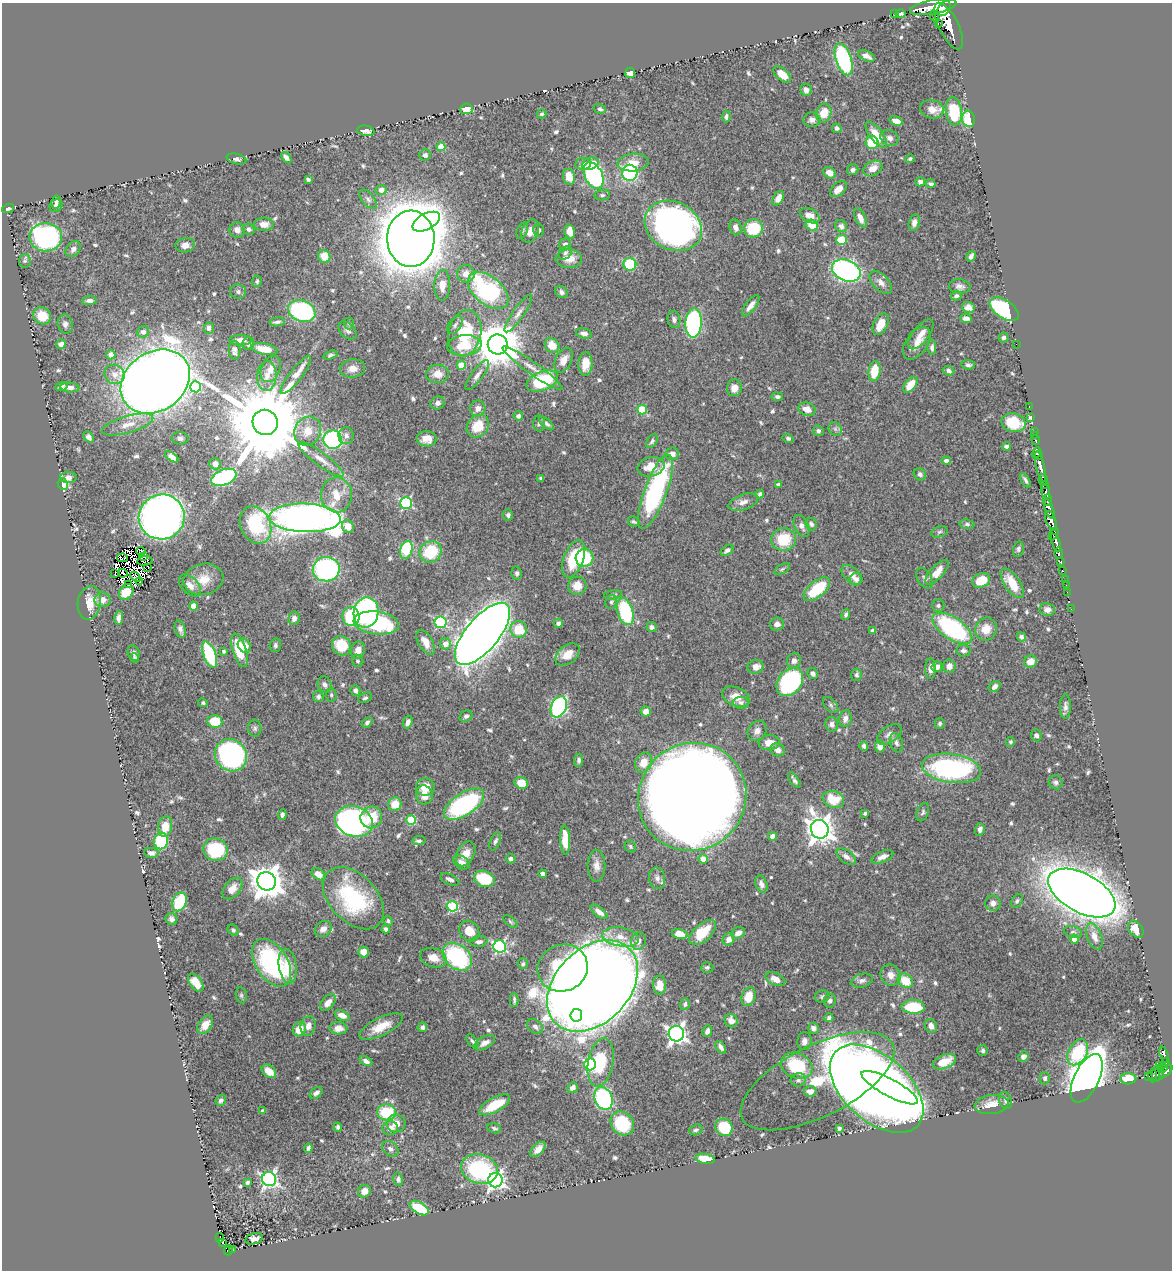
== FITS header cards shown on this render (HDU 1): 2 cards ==
NAXIS1  =                 1170
NAXIS2  =                 1268

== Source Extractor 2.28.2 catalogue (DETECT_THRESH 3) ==
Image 1170 x 1268 px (HDU 1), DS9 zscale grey, 1 PNG px = 1 image px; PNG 1174 x 1272 px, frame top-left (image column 1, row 1268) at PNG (2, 3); each listed source drawn as its Kron ellipse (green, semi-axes under 4 px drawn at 4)
Background 0.378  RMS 0.014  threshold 0.0427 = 3 sigma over >= 5 px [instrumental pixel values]
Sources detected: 662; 14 with non-positive FLUX_AUTO (blend fragments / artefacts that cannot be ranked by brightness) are neither listed nor drawn; of the other 648, the 500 brightest by FLUX_AUTO listed and drawn (148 fainter detections omitted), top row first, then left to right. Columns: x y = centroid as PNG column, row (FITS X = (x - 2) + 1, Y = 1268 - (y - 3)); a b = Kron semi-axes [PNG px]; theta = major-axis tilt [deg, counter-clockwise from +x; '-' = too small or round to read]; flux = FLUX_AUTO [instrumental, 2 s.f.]
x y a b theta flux
933 7 23 7 10 1900
944 8 8 5 55 620
895 14 2 2 - 5
900 14 5 4 - 3.1
934 16 6 3 -58 100
938 23 3 2 - 59
949 26 25 9 -63 2400
866 56 9 5 -24 4.6
843 59 17 8 -72 100
630 73 5 5 - 9.2
782 75 10 5 -39 15
806 90 6 5 - 5
466 109 6 5 - 13
600 109 6 4 -18 2.2
932 109 12 9 -13 10
954 111 14 8 -83 48
824 113 10 7 70 17
542 114 5 4 - 1.9
726 117 6 3 83 2.3
969 119 8 6 -79 40
812 120 8 7 - 4.2
896 121 7 4 -18 7.3
837 128 5 4 - 2.6
366 131 9 5 -10 4.6
876 135 16 6 -52 16
889 138 9 7 -25 4.5
872 143 6 6 - 40
441 147 4 4 - 18
425 155 6 5 - 3.2
286 158 6 4 -55 4.2
236 159 10 5 -13 3.1
910 159 4 4 - 1.8
633 162 16 9 3 13
583 164 8 6 7 6
590 164 9 5 22 12
873 168 10 7 26 9
853 170 5 5 - 3
630 173 8 7 - 99
830 173 7 5 -37 7.8
594 175 14 8 -65 180
569 177 8 6 -73 12
308 179 4 3 - 1.9
920 182 5 4 - 3
931 184 5 3 - 2.4
838 189 10 6 44 8
381 190 5 5 - 6.4
602 195 8 5 9 2.2
778 198 8 5 57 7.4
368 199 11 6 -49 3.5
56 202 6 4 77 2.6
56 206 7 6 - 3.5
8 209 6 3 15 2.6
810 216 10 7 -28 9.3
860 218 10 5 -65 7.1
426 222 15 8 27 470
914 223 8 5 75 4.3
264 224 10 7 1 7.9
812 225 6 5 - 17
673 226 30 24 -27 490
841 226 6 5 - 4
736 227 8 6 -74 5.2
754 228 9 9 - 51
249 229 6 5 - 2.5
237 230 8 7 - 5.7
539 230 6 5 - 2.4
522 231 8 5 62 1.9
530 231 12 8 68 8.6
570 232 7 5 -79 9.9
46 237 16 14 -2 250
411 239 28 24 -88 3500
842 240 5 5 - 36
565 244 6 5 - 3.3
185 245 10 7 9 6.5
73 249 9 6 48 4
565 253 7 5 46 2.4
324 256 7 6 - 13
971 256 5 4 - 3.2
569 259 13 9 -1 11
25 261 6 6 - 1.9
630 264 6 6 - 58
846 271 15 10 -24 230
466 274 9 9 - 7.8
257 281 6 5 - 1.9
881 282 14 8 -47 6.4
442 285 15 8 88 11
960 286 11 7 -7 4.5
488 290 23 14 -39 120
238 292 8 7 - 2.9
561 292 6 5 - 3.1
956 296 5 4 - 2.2
89 300 7 5 3 3.7
751 306 12 5 53 6.5
968 307 6 5 - 6
1004 309 16 9 -33 100
302 311 14 10 -21 120
518 313 22 5 55 6.2
42 316 9 8 - 17
966 319 6 4 -4 4.3
674 320 8 6 -79 3.5
277 322 8 4 7 2.7
349 323 6 5 - 1.9
693 323 14 8 88 190
65 324 10 7 -78 4
881 324 12 7 63 14
455 325 10 6 55 3
209 328 6 5 - 3.8
348 330 11 7 -42 4.1
143 332 6 5 - 4.4
465 333 23 16 78 49
584 333 8 5 -14 4.5
921 334 18 8 52 9
1004 338 5 5 - 2.4
240 340 11 5 0 7.1
917 343 18 10 55 11
61 344 5 4 - 4
248 344 6 5 - 2.8
1016 344 2 2 - 11
464 345 17 10 5 27
498 345 10 10 - 4500
552 346 8 6 -39 13
932 348 7 4 90 3.5
264 349 13 5 -11 18
234 350 9 6 -88 4.6
111 354 5 4 - 6.3
330 355 7 4 18 2.2
564 360 13 8 62 9.4
585 364 12 7 88 13
461 365 4 4 - 17
968 365 7 4 -8 2.5
532 368 36 6 -35 11
271 369 14 9 65 9.5
352 369 13 9 9 8.4
874 371 10 6 81 26
948 371 6 4 -25 2.9
115 374 10 9 - 7.7
437 374 11 9 3 10
296 375 23 6 52 11
477 375 18 5 53 5.1
267 376 15 9 87 9.3
155 381 37 29 35 2100
542 381 16 9 21 70
910 385 9 5 52 17
61 387 6 3 18 2.9
70 387 9 5 -4 4.4
196 387 5 5 - 63
734 388 8 7 - 8.3
777 397 6 4 -7 2.2
438 403 7 6 - 3.3
1029 407 3 2 - 14
478 408 8 7 - 5.8
807 409 9 6 -18 9.6
642 410 5 4 - 41
518 416 5 4 - 2.9
1031 418 3 3 - 7.6
265 422 13 12 - 20000
539 423 8 6 -86 2.3
546 423 9 4 -41 2.9
1013 423 12 9 -14 40
128 424 26 8 16 14
478 426 12 10 45 25
835 429 7 6 - 2.7
308 431 15 13 60 15
818 431 5 5 - 2.7
1034 431 2 2 - 11
1034 435 2 2 - 7
346 436 8 7 - 4.5
89 437 6 4 -50 3.7
180 438 8 6 -1 3.1
788 438 5 4 - 2
427 439 10 7 -2 8.6
333 440 9 9 - 160
1036 440 5 3 - 29
652 441 7 5 56 2.2
1007 446 4 3 - 2.8
1037 453 5 4 - 340
672 454 7 6 - 6.8
1039 455 3 3 - 180
172 457 8 4 -37 6.3
321 459 27 6 -36 10
946 461 4 4 - 3.1
215 464 5 5 - 5.9
1040 466 16 4 -76 760
651 467 13 9 13 15
920 474 6 5 - 3.2
68 477 8 5 2 5.5
224 477 13 7 22 120
541 478 4 3 - 2.4
1025 480 8 3 -60 2.5
1043 480 6 4 84 91
63 484 6 5 - 31
1044 484 4 3 - 74
778 485 3 3 - 2.6
1046 491 7 3 -85 210
655 492 39 11 69 160
760 494 4 3 - 2.2
336 495 17 15 -84 20
1048 500 6 3 -89 170
743 502 15 7 19 6.5
406 503 6 6 - 120
1049 509 11 4 -68 240
508 515 5 5 - 2.5
162 517 23 22 - 650
305 518 36 14 -2 910
633 521 6 5 - 1.9
1051 521 10 5 -67 910
811 524 6 5 - 2.7
967 524 7 5 -8 2.2
256 525 19 15 -63 66
348 526 6 6 - 10
802 526 12 7 -65 4.5
939 532 8 5 19 2.2
1054 534 7 3 62 180
784 539 12 11 - 33
1056 543 9 4 -71 500
1018 549 8 5 77 2.1
406 550 9 6 73 64
727 550 7 5 37 3.3
141 551 4 3 - 2.4
430 552 11 10 - 41
1059 553 5 3 - 130
143 557 3 2 - 3.3
122 558 5 3 - 3.3
585 558 9 9 - 54
574 559 19 10 70 46
145 561 7 5 8 3.4
1061 562 3 3 - 62
148 567 3 2 - 7.2
326 569 13 12 - 170
782 569 8 4 31 2.1
1062 571 3 3 - 30
937 572 16 6 47 13
123 573 4 2 - 2.2
517 573 7 5 -79 2.2
115 574 3 2 - 2.5
852 575 12 7 -43 7.5
135 577 6 3 -39 2.4
924 578 11 7 -59 3.4
203 579 20 15 13 19
856 579 6 6 - 3.6
981 580 9 7 22 24
1065 580 2 2 - 8.1
140 582 4 3 - 3.3
1012 583 17 8 -56 22
129 584 2 2 - 2.5
190 585 13 8 -46 8.1
1066 585 2 2 - 3.2
577 586 9 9 - 12
817 589 16 8 40 42
126 592 8 6 53 21
1067 592 2 2 - 5
613 595 9 4 9 2.1
102 600 8 7 - 7.7
611 602 7 5 72 2.1
89 603 17 11 79 17
194 606 4 4 - 17
938 606 6 6 - 2.2
1047 609 7 6 - 5.5
1071 609 2 2 - 5.6
366 612 15 12 79 210
625 612 14 7 -73 80
846 614 5 3 - 2.2
351 616 9 8 - 79
119 618 7 4 78 4.1
294 618 6 5 - 3.7
440 622 6 6 - 100
376 623 22 11 -7 91
558 623 4 4 - 4.5
777 624 7 6 - 5.1
652 627 5 5 - 2.9
952 628 23 11 -34 140
180 629 9 5 -75 4
519 629 8 8 - 27
986 629 11 10 - 14
872 631 4 3 - 1.9
482 634 38 16 50 2300
1021 637 5 4 - 3
426 642 13 7 -61 11
445 644 6 5 - 9.2
275 645 7 5 78 2
244 646 7 6 - 13
342 646 10 9 - 30
240 650 17 7 -73 29
358 650 9 7 72 7.1
223 651 3 3 - 2.1
963 651 7 6 - 3.3
134 653 8 6 -70 3
567 654 14 9 40 12
210 655 14 6 -69 79
135 658 5 4 - 2.2
358 661 6 5 - 1.9
794 661 8 7 - 4.4
1030 661 6 6 - 9.1
949 666 6 6 - 6
756 667 8 7 - 7.5
937 667 5 5 - 5.7
930 669 10 5 90 4.8
813 674 5 5 - 3.5
856 675 6 5 - 2.4
790 682 16 11 51 120
325 684 8 7 - 3.6
995 687 6 4 41 4.2
355 690 5 5 - 3.3
331 695 6 5 - 2
318 697 5 5 - 2.7
736 697 14 9 -23 11
365 698 7 5 25 2.1
203 703 5 4 - 1.8
741 703 8 6 -2 3
831 705 9 5 -48 2.2
559 707 11 7 67 190
1065 707 12 5 88 3.7
646 711 5 5 - 7
466 716 7 5 31 2.7
845 718 8 6 80 5.4
215 721 7 6 - 32
367 722 6 4 38 2.4
408 722 6 4 69 5.5
940 723 5 5 - 1.9
832 724 7 6 - 4
255 728 8 6 -85 2.6
757 731 11 8 54 5.4
889 734 13 8 34 5.2
1036 735 6 5 - 3.1
1010 742 5 4 - 2
769 743 10 7 7 9.6
896 743 10 6 -73 3.8
864 746 5 4 - 2.7
880 746 6 5 - 7.2
778 750 7 6 - 5.7
231 755 17 15 -45 220
579 760 6 4 85 2.6
644 762 10 8 65 14
952 768 30 14 -8 180
794 780 9 3 -56 2.6
1056 782 7 6 - 2.8
521 783 7 6 - 18
425 787 9 9 - 16
424 795 9 8 - 8.2
692 797 55 53 45 3800
833 799 11 8 -20 27
395 804 7 6 - 16
464 804 23 11 33 140
923 812 9 6 68 2.6
865 813 3 3 - 2
282 815 5 4 - 3.3
371 817 11 10 - 25
411 820 5 5 - 55
354 821 19 15 -19 360
165 826 10 7 83 15
820 829 9 8 - 1100
980 829 6 5 - 4
772 836 4 4 - 5.3
565 840 14 5 -88 19
161 841 8 7 - 65
419 841 7 4 6 2.4
495 841 10 5 68 2.6
630 846 6 5 - 1.8
215 850 12 11 - 62
151 853 7 5 -8 3.9
466 854 13 8 62 10
846 857 11 6 -34 5
882 857 11 5 22 5.8
511 859 5 4 - 2.9
703 859 4 4 - 11
461 862 9 6 -31 5.6
596 866 16 9 -89 7.5
318 874 7 5 -37 7.9
543 874 4 4 - 4.4
657 878 11 8 -81 4.8
450 879 10 5 -25 4.6
484 879 10 8 -18 42
267 881 9 9 - 1800
761 884 9 5 -71 4.6
232 888 12 7 51 7.9
1082 893 37 19 -28 2100
353 898 36 23 -46 100
1017 901 7 5 55 2.1
179 902 9 7 65 45
993 903 8 7 - 4.4
452 906 5 5 - 86
599 912 10 4 -39 6.2
171 919 6 6 - 3.1
388 921 5 4 - 2.1
510 922 8 4 -41 1.9
323 929 9 7 37 6.2
386 929 4 3 - 3
1136 929 9 6 -53 14
233 930 6 5 - 2.1
469 931 11 9 -53 16
703 932 16 8 42 30
1073 932 9 5 -14 3
738 933 7 5 25 6.3
680 934 8 5 -12 13
621 937 18 9 -9 13
1094 937 13 7 -70 8.5
728 939 6 5 - 6.5
1074 939 4 4 - 12
638 941 9 7 74 5.1
479 942 8 5 7 3.7
500 947 6 6 - 180
363 952 5 5 - 9
457 957 16 11 -41 110
433 958 13 9 -18 11
272 963 26 16 -57 110
523 964 5 5 - 1.9
288 966 17 9 -82 17
707 967 6 5 - 2
563 968 25 23 21 130
890 975 11 9 -59 7.9
775 979 10 6 -26 9.9
862 981 11 6 15 4.2
905 981 8 6 -35 23
196 982 10 6 -53 15
660 985 9 6 -88 12
592 986 53 37 46 3100
241 995 8 5 -80 2
749 997 9 7 73 17
822 997 7 6 - 2.3
514 1000 7 3 -90 2
830 1001 7 6 - 2.8
328 1002 10 6 50 6.9
685 1004 6 4 73 2.5
913 1007 11 6 -2 49
342 1015 8 5 -23 7.8
576 1015 6 6 - 260
829 1018 4 4 - 2.5
731 1021 7 6 - 8.1
205 1025 10 6 55 11
308 1026 10 7 76 6.6
381 1026 24 9 26 18
931 1026 7 6 - 6
422 1027 5 5 - 2.7
535 1027 9 6 -39 3.6
338 1028 9 6 -5 8
813 1028 5 5 - 5.3
299 1029 7 6 - 16
707 1031 6 4 68 3.9
676 1034 7 7 - 480
472 1041 8 4 -52 2
804 1041 9 7 85 5.2
485 1043 11 6 29 5.8
721 1047 7 4 -55 3.6
983 1050 5 5 - 1.9
1078 1052 14 9 60 53
1164 1055 8 3 -73 150
1023 1056 5 5 - 4.1
366 1061 7 4 -27 3.8
1165 1061 4 3 - 95
601 1062 24 12 79 45
944 1062 12 7 21 15
590 1064 6 5 - 140
797 1066 16 12 -24 57
1159 1066 4 2 - 27
1163 1068 5 3 - 100
269 1071 8 5 -39 11
1166 1071 8 4 40 260
1158 1073 8 6 73 99
1152 1076 7 4 90 33
1148 1077 3 3 - 19
1045 1078 6 5 - 2.4
1087 1078 26 12 64 1800
1128 1079 8 5 2 18
798 1080 7 6 - 3
817 1081 84 35 26 140
573 1088 6 5 - 4.3
890 1088 32 8 -28 340
877 1089 55 32 -42 2400
810 1091 6 5 - 8
316 1093 7 5 38 3.7
603 1098 12 9 -66 130
221 1100 6 5 - 2.2
1005 1100 9 6 -72 2.5
992 1104 17 9 8 14
495 1105 17 7 29 27
263 1111 4 3 - 2.7
387 1112 9 8 - 42
396 1123 9 9 - 9
622 1123 13 10 -46 48
338 1127 4 4 - 2.7
724 1127 9 8 - 43
390 1128 8 7 - 7.6
494 1128 7 5 -14 2.3
839 1128 4 4 - 2.1
696 1130 7 5 19 2.1
308 1148 5 3 - 2.5
390 1149 9 6 -42 3.6
538 1149 9 5 44 6.8
705 1159 9 5 -10 24
479 1169 19 14 -18 99
269 1179 7 7 - 280
398 1179 7 5 -78 2.5
495 1180 7 7 - 350
247 1182 4 3 - 2.4
364 1191 6 6 - 8.7
419 1208 10 5 -30 39
220 1238 5 2 - 8.9
254 1239 9 5 15 4.2
223 1242 3 2 - 6.5
228 1250 5 3 - 13
232 1250 4 3 - 5.7
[148 fainter detections neither listed nor drawn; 14 non-positive-flux detections neither listed nor drawn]